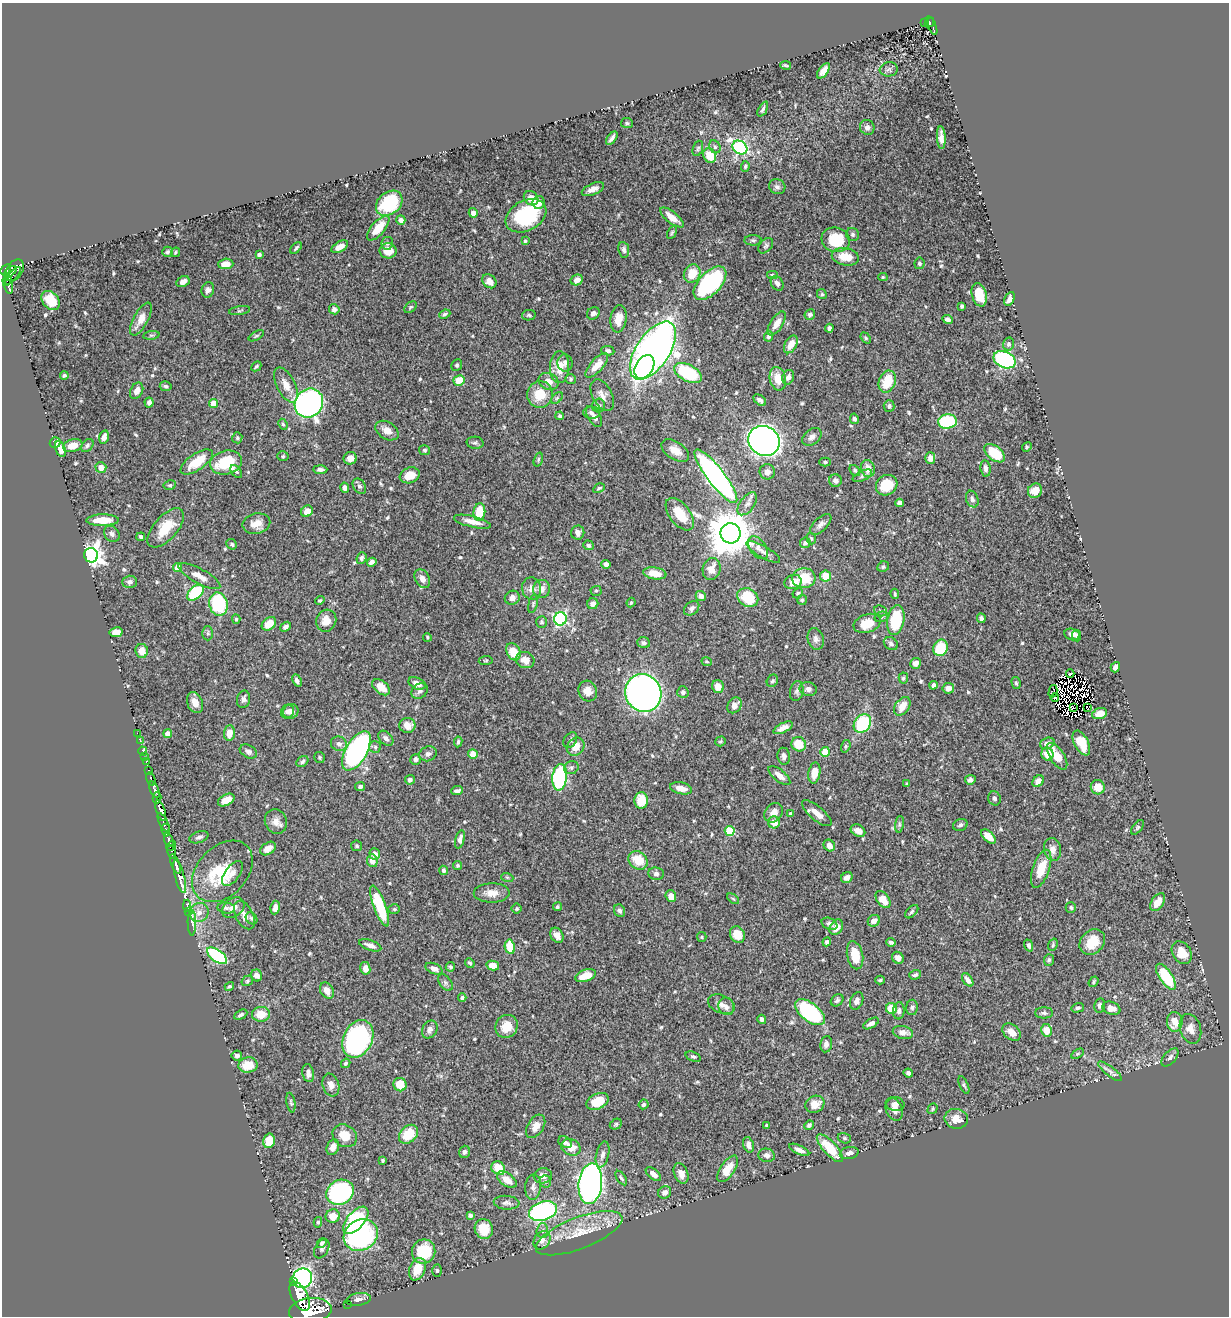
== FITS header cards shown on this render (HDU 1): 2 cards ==
NAXIS1  =                 1227
NAXIS2  =                 1314

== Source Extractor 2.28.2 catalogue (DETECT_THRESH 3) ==
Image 1227 x 1314 px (HDU 1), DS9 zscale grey, 1 PNG px = 1 image px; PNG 1231 x 1318 px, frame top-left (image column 1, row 1314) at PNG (2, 3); each listed source drawn as its Kron ellipse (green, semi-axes under 4 px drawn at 4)
Background 0.52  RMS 0.013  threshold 0.039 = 3 sigma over >= 5 px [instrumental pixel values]
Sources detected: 611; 7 with non-positive FLUX_AUTO (blend fragments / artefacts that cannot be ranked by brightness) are neither listed nor drawn; of the other 604, the 500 brightest by FLUX_AUTO listed and drawn (104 fainter detections omitted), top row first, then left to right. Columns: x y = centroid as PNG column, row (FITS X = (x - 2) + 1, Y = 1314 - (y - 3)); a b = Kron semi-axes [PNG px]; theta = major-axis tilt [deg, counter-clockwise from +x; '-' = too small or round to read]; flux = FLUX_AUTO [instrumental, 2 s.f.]
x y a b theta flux
929 22 5 4 - 100
924 23 4 2 - 9.1
932 25 10 3 -66 120
786 65 5 2 - 1.3
889 69 9 7 6 2.7
823 71 9 4 54 6.8
763 109 8 4 63 1.9
627 123 6 5 - 1.4
867 127 7 7 - 3.2
941 137 11 4 -86 4.8
612 138 7 3 53 2.6
715 147 6 5 - 1.8
740 147 8 6 -35 160
698 148 8 5 70 1.4
710 155 7 6 - 17
745 166 5 4 - 1.3
777 187 8 7 - 2.9
593 189 12 5 24 5.4
531 198 8 6 -43 8.6
539 202 6 6 - 7.1
389 203 14 11 39 51
473 213 4 4 - 5.4
526 216 22 15 28 78
672 217 14 5 -38 9.3
401 220 4 4 - 3.4
378 228 15 6 49 17
672 232 7 4 63 1.3
853 234 7 6 - 2.2
753 240 8 5 -1 2
836 240 14 12 -17 33
525 241 4 3 - 1.5
387 243 6 6 - 2.1
766 246 9 6 49 2.1
340 247 9 5 29 7.2
296 248 7 3 46 1.5
624 250 8 5 -82 2.6
388 251 8 7 - 11
167 252 5 5 - 1.6
175 252 5 3 - 1.3
259 254 4 3 - 2
845 257 14 8 -10 17
919 263 6 5 - 1.8
226 264 7 5 2 7.9
6 269 6 4 44 290
14 270 12 8 56 310
10 272 8 3 42 120
692 273 9 8 - 16
772 275 5 4 - 1.7
12 276 12 2 46 75
883 277 4 4 - 1.2
7 280 4 3 - 100
577 280 6 5 - 4.3
489 281 8 6 -44 7.7
183 282 7 5 28 4
710 283 20 11 46 96
777 283 8 6 -59 3.7
9 287 7 3 -78 120
208 290 8 6 75 3.2
822 294 5 4 - 1.3
979 295 12 7 -74 14
1010 299 7 4 62 4
51 301 11 8 -49 16
962 306 4 3 - 1.8
410 307 7 5 40 1.4
334 309 5 5 - 3.6
240 310 11 3 9 1.4
593 313 7 6 - 3.1
445 314 6 4 22 1.6
810 314 5 5 - 2.5
529 315 7 5 11 1.4
141 319 18 7 62 10
619 319 13 8 82 8.2
948 319 5 4 - 2.9
777 324 14 6 57 8.3
829 328 4 4 - 2.2
151 335 8 4 8 1.5
256 336 8 3 30 1.2
768 336 5 4 - 1.9
866 338 6 4 -51 1.3
791 344 10 6 61 9.9
1008 344 6 5 - 2.3
608 351 7 4 -9 1.9
653 351 33 16 56 670
1004 360 11 8 -24 120
565 363 9 7 -79 2.9
457 365 6 5 - 1.4
597 365 15 6 48 9.1
256 366 5 3 - 1.4
559 367 16 9 88 12
644 367 13 8 60 72
688 373 15 8 -27 64
64 375 4 4 - 1.8
788 377 7 5 70 3.9
571 379 5 4 - 1.4
778 379 12 8 -76 14
459 380 5 5 - 17
548 381 10 8 -22 6.2
887 382 11 8 70 23
286 385 19 9 -63 11
166 386 6 5 - 1.9
137 391 9 6 63 6.9
540 394 13 12 - 19
602 395 17 10 -62 6.6
557 398 7 4 45 1.5
760 400 7 4 -38 3
149 402 5 4 - 3.5
214 403 4 4 - 16
309 403 15 13 50 410
599 406 7 6 - 2.5
889 406 6 5 - 2.1
591 413 8 6 -1 2.8
560 416 4 4 - 1.6
594 417 11 6 -57 4
854 419 5 4 - 2.3
947 421 9 7 8 57
283 424 6 4 -66 1.5
387 431 13 8 -32 7
104 437 7 4 75 4.5
812 437 10 7 38 4.4
237 438 5 5 - 1.4
764 441 16 14 -33 480
55 443 5 5 - 7.3
475 443 8 6 -5 1.9
87 445 7 5 51 1.9
73 446 10 6 13 12
1027 447 5 4 - 1.2
60 449 8 5 -68 9.4
425 450 5 5 - 1.7
675 451 15 8 -33 9.1
995 453 12 7 -39 33
283 456 6 5 - 1.2
350 458 6 6 - 6.5
930 458 6 5 - 5.6
538 459 7 4 72 1.4
197 462 18 8 34 21
226 462 16 11 15 36
825 462 5 4 - 1.6
101 467 5 5 - 6
985 468 8 5 -82 3.1
320 469 7 4 -2 2.5
868 469 8 7 - 9.2
855 470 6 4 -49 1.3
236 472 7 4 -52 1.6
767 472 8 7 - 4.2
410 475 10 7 20 12
716 476 33 8 -53 330
862 476 10 5 26 2.3
835 481 6 6 - 3.5
170 485 6 4 10 1.4
887 485 11 9 37 23
359 486 8 6 -55 2.6
345 488 5 4 - 3.3
599 488 6 4 29 1.7
1035 491 7 6 - 9.9
972 499 8 6 -69 2.7
900 503 4 4 - 5.6
747 504 13 7 53 4.9
307 511 6 5 - 7.1
479 512 8 6 83 21
680 514 19 10 -52 21
103 520 16 5 1 16
472 522 19 5 -14 9
256 524 14 10 12 9.5
821 524 13 6 44 3.9
166 528 24 12 48 24
578 533 7 6 - 5.2
730 533 10 10 - 3700
112 534 9 7 -48 3.3
141 537 4 4 - 1.4
811 538 6 4 -74 1.3
805 543 5 5 - 2.7
232 544 6 4 -40 1.5
588 545 5 5 - 2
758 548 13 8 -54 4.9
763 552 19 6 -29 4.6
91 555 7 7 - 660
361 558 6 4 67 2.2
372 562 5 4 - 3.2
606 564 5 4 - 4.4
883 567 6 5 - 1.7
178 568 4 4 - 15
712 569 11 8 77 9.1
655 573 11 6 -9 11
199 576 23 7 -29 8.1
826 576 5 5 - 15
804 578 11 10 - 23
422 579 10 7 -61 5.2
129 582 7 6 - 3.4
793 582 9 7 20 9.6
532 589 11 9 -77 6
541 589 9 8 - 7.2
596 591 5 5 - 1.3
195 593 10 6 43 57
798 593 5 4 - 1.3
895 594 5 3 - 1.2
701 596 5 4 - 4.6
748 597 11 9 -32 31
512 598 7 7 - 4.2
320 600 5 4 - 1.2
802 600 5 5 - 1.2
631 602 5 3 - 1.2
218 604 12 9 -77 56
533 604 10 4 77 1.7
593 604 6 5 - 3.6
692 608 8 6 38 2.7
880 611 6 5 - 1.6
881 617 7 5 15 1.6
981 618 4 4 - 2.9
236 619 5 4 - 1.3
560 619 6 6 - 140
896 620 15 8 80 41
326 621 11 10 - 9.5
541 622 6 5 - 1.9
867 623 14 9 19 17
269 624 8 6 40 15
286 627 6 4 39 2.6
116 632 7 5 10 9.7
208 633 7 5 -90 1.9
1072 634 8 5 -14 4.2
1077 636 6 4 -84 2
427 637 4 4 - 1.3
816 639 11 8 -76 3.8
644 643 6 5 - 2.1
891 644 7 6 - 2.5
940 648 8 7 - 26
142 651 7 6 - 8.4
513 652 9 7 -65 16
486 660 7 4 6 1.3
525 660 9 8 - 7.8
707 662 5 4 - 1.2
915 663 6 5 - 4.3
1115 667 5 4 - 3.8
1070 673 4 2 - 2.8
903 678 5 4 - 1.6
297 680 6 4 -65 2.6
772 681 6 5 - 1.7
417 683 9 5 -25 7.5
1016 683 6 4 -73 1.3
933 685 4 4 - 2.5
381 687 10 6 -39 13
718 687 6 6 - 8.4
948 688 6 5 - 6.4
808 689 8 7 - 3.2
420 691 9 7 39 2.8
588 691 10 9 - 8.4
797 691 10 6 79 2.9
1053 691 6 2 76 1.5
683 692 6 5 - 2.6
643 693 19 18 - 580
1055 697 4 3 - 2.6
244 699 9 6 78 3.2
195 703 11 7 -67 8.3
734 705 8 6 53 6.2
902 706 10 7 54 10
1073 708 3 2 - 1.1
1088 708 3 2 - 3.1
287 711 7 6 - 3.5
291 711 8 7 - 4
1100 714 7 5 18 9.5
862 723 10 7 52 58
407 725 8 7 - 9.3
783 728 10 5 27 5.6
137 733 2 2 - 3.8
229 733 8 5 85 9.7
168 734 4 4 - 7.7
386 738 9 6 -45 3.4
570 740 8 6 55 2.4
140 741 2 2 - 7
720 741 5 5 - 1.3
458 742 5 4 - 2
1047 743 7 5 18 3.9
1081 743 13 7 -62 18
339 744 8 7 - 3.7
799 744 7 7 - 17
846 746 6 4 73 1.3
375 747 6 6 - 1.8
576 747 10 8 48 10
143 751 5 3 - 12
248 751 9 6 -29 3.4
357 751 22 10 60 210
825 752 5 5 - 18
428 754 9 7 23 3.4
473 754 5 4 - 10
1047 754 6 6 - 11
784 756 8 6 -81 2.9
1057 756 15 7 -56 14
144 757 2 2 - 6.6
320 757 5 5 - 1.4
415 759 5 5 - 3.4
146 761 3 3 - 36
302 762 6 4 35 1.9
571 768 7 6 - 2.2
148 770 3 3 - 76
814 773 11 6 81 10
779 776 13 6 -40 6.1
560 777 13 7 83 120
151 779 7 3 -73 120
410 780 5 4 - 2.8
970 780 5 4 - 3.3
1038 781 6 5 - 6.5
907 784 3 3 - 1.2
360 787 5 4 - 2.5
1098 787 7 7 - 11
681 788 11 6 -13 8.1
154 790 9 4 -68 570
457 791 6 3 6 2.6
157 798 5 4 - 370
994 798 7 6 - 2.3
226 800 9 5 28 8.9
641 800 8 7 - 18
161 810 11 4 -71 1100
774 813 11 8 52 7
790 813 4 4 - 1.5
817 813 18 7 -40 8.3
276 822 12 11 - 6.9
774 822 6 6 - 9.2
164 823 10 4 -61 260
899 824 8 4 82 1.8
960 825 7 6 - 2.1
1138 827 8 4 49 1.6
166 830 6 3 -81 240
730 831 5 5 - 31
858 831 8 5 -30 6.6
199 837 10 5 18 2.9
988 837 9 5 -42 8.4
460 839 9 4 76 4.5
169 840 7 3 -70 430
829 845 6 5 - 7
171 846 6 2 45 110
357 846 5 5 - 1.7
268 849 8 5 35 7.8
1052 849 11 8 -79 5.8
172 852 7 3 -75 70
375 854 5 5 - 3.9
638 860 10 8 -40 18
372 861 6 5 - 6.1
176 864 10 3 -69 780
458 865 4 4 - 1.2
1041 869 20 8 71 18
444 870 4 4 - 2.5
222 871 35 25 46 48
232 873 14 7 54 5
656 874 8 6 -8 2.9
180 876 17 5 -75 910
507 877 6 4 -19 1.2
847 878 6 5 - 3.7
492 893 18 9 1 8.9
671 896 6 5 - 7.3
733 899 7 3 -37 1.3
883 900 10 6 -55 13
1158 902 10 6 56 10
187 906 6 3 86 19
380 906 21 6 -70 47
557 907 4 4 - 1.4
1071 907 5 5 - 1.9
226 908 9 5 -7 2.3
233 908 12 9 37 7.8
275 908 7 4 83 4.7
394 909 6 5 - 1.2
517 909 5 5 - 1.4
189 911 3 3 - 23
620 911 6 5 - 2.5
199 912 10 9 - 6.7
912 912 8 4 46 1.7
244 915 15 8 -62 6.9
252 918 6 5 - 2
874 921 6 5 - 5
192 923 13 3 -89 15
830 924 8 5 -27 3.3
836 927 8 6 59 7.7
557 935 8 6 -60 4.8
737 935 9 7 -60 12
702 937 5 4 - 1.2
827 942 4 4 - 2.6
891 942 4 3 - 2.1
1092 942 14 11 44 16
370 945 11 5 -19 5.4
1029 945 6 4 -70 2.2
1053 945 6 4 71 1.3
510 947 7 5 -79 22
1182 953 12 9 -57 14
855 955 14 8 -78 18
217 956 11 6 -36 81
898 958 6 5 - 5.2
1049 960 6 5 - 1.5
470 963 5 3 - 1.5
493 965 6 5 - 10
450 967 5 4 - 1.4
365 968 6 5 - 6
434 969 9 5 -22 4.8
257 975 6 5 - 5.5
915 975 6 4 18 2.1
586 976 11 6 19 17
1166 977 15 6 -56 49
880 980 5 3 - 1.4
968 980 7 4 -55 4.2
247 981 6 5 - 1.3
445 982 9 5 -53 2.4
1094 982 6 4 53 1.6
229 987 5 4 - 1.4
327 991 8 6 -60 7.7
462 998 4 4 - 2.5
837 1000 7 5 43 2.1
857 1001 9 6 68 4.4
721 1004 14 9 -23 5.9
1100 1005 7 5 81 2.9
726 1006 9 8 - 3.7
912 1007 7 6 - 2.2
891 1008 5 5 - 18
1078 1008 6 4 15 1.8
1111 1008 9 6 -19 6.7
899 1011 8 5 86 2.9
810 1012 17 9 -39 100
1044 1013 9 5 1 2.4
261 1014 9 7 6 15
241 1015 7 4 28 2.4
762 1019 5 4 - 3.2
1175 1022 10 8 -87 12
871 1023 8 4 31 3.7
507 1026 12 11 - 12
430 1029 9 7 58 4
1190 1029 15 10 -73 7.8
1046 1030 6 5 - 11
903 1032 10 6 -12 7
1012 1032 10 7 -40 9.2
358 1039 20 14 63 170
826 1044 8 6 81 3.3
1077 1054 7 4 31 1.3
237 1056 5 5 - 3
693 1057 8 4 -20 1.8
1170 1057 11 6 48 2.9
346 1063 5 4 - 1.3
248 1065 9 7 9 15
1110 1071 14 5 -38 3.8
308 1073 9 6 -79 4.6
908 1073 5 4 - 2.5
331 1085 12 8 -72 5.6
400 1085 7 6 - 13
964 1085 9 4 -66 1.7
598 1101 12 7 26 20
291 1103 10 4 -80 1.5
643 1104 5 5 - 2.3
815 1104 10 8 29 11
895 1104 9 7 -8 3.7
894 1109 11 8 -70 5.4
932 1109 6 4 56 1.2
956 1119 11 10 - 9.1
616 1124 6 5 - 1.4
809 1125 5 4 - 2
536 1126 13 8 58 7.5
767 1126 4 3 - 1.4
408 1134 11 8 42 22
345 1136 13 10 -34 15
844 1138 7 5 -17 1.5
269 1141 7 6 - 16
565 1142 7 5 -33 2.7
748 1145 8 5 -73 4.8
333 1147 8 6 69 5.3
571 1147 10 8 -23 10
830 1148 18 6 -47 28
799 1150 11 4 -26 4.6
464 1152 6 5 - 2.6
849 1153 9 6 12 3.3
602 1154 13 6 77 4.7
767 1155 8 6 -15 3.4
383 1160 3 3 - 1.4
498 1168 7 6 - 16
728 1169 15 7 55 14
681 1173 10 6 -66 5.6
653 1174 9 5 -41 5.7
543 1176 9 7 5 5.3
621 1178 8 4 -56 1.7
507 1180 11 6 -36 8.5
545 1182 6 5 - 1.6
590 1184 20 11 84 420
533 1187 13 8 83 4.1
340 1192 14 12 29 110
665 1192 7 6 - 4.2
507 1203 13 7 -4 3.4
543 1211 14 9 17 160
470 1215 4 4 - 1.9
333 1216 7 6 - 11
356 1220 16 8 49 97
318 1222 5 4 - 1.5
484 1229 10 9 - 21
542 1231 7 5 87 2.4
579 1233 46 15 21 30
361 1235 18 15 32 130
542 1240 10 7 55 4.6
322 1243 5 4 - 1.8
322 1249 10 6 59 2.7
424 1251 12 11 - 38
417 1269 12 7 67 15
437 1271 6 5 - 1.5
302 1278 10 9 - 200
293 1282 3 2 - 65
300 1296 16 8 -63 2500
358 1299 12 6 8 4.1
348 1304 2 2 - 6.2
310 1311 21 12 7 4300
At the frame edge (FLAGS 8, measured only in part): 1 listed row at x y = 310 1311
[104 fainter detections neither listed nor drawn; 7 non-positive-flux detections neither listed nor drawn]